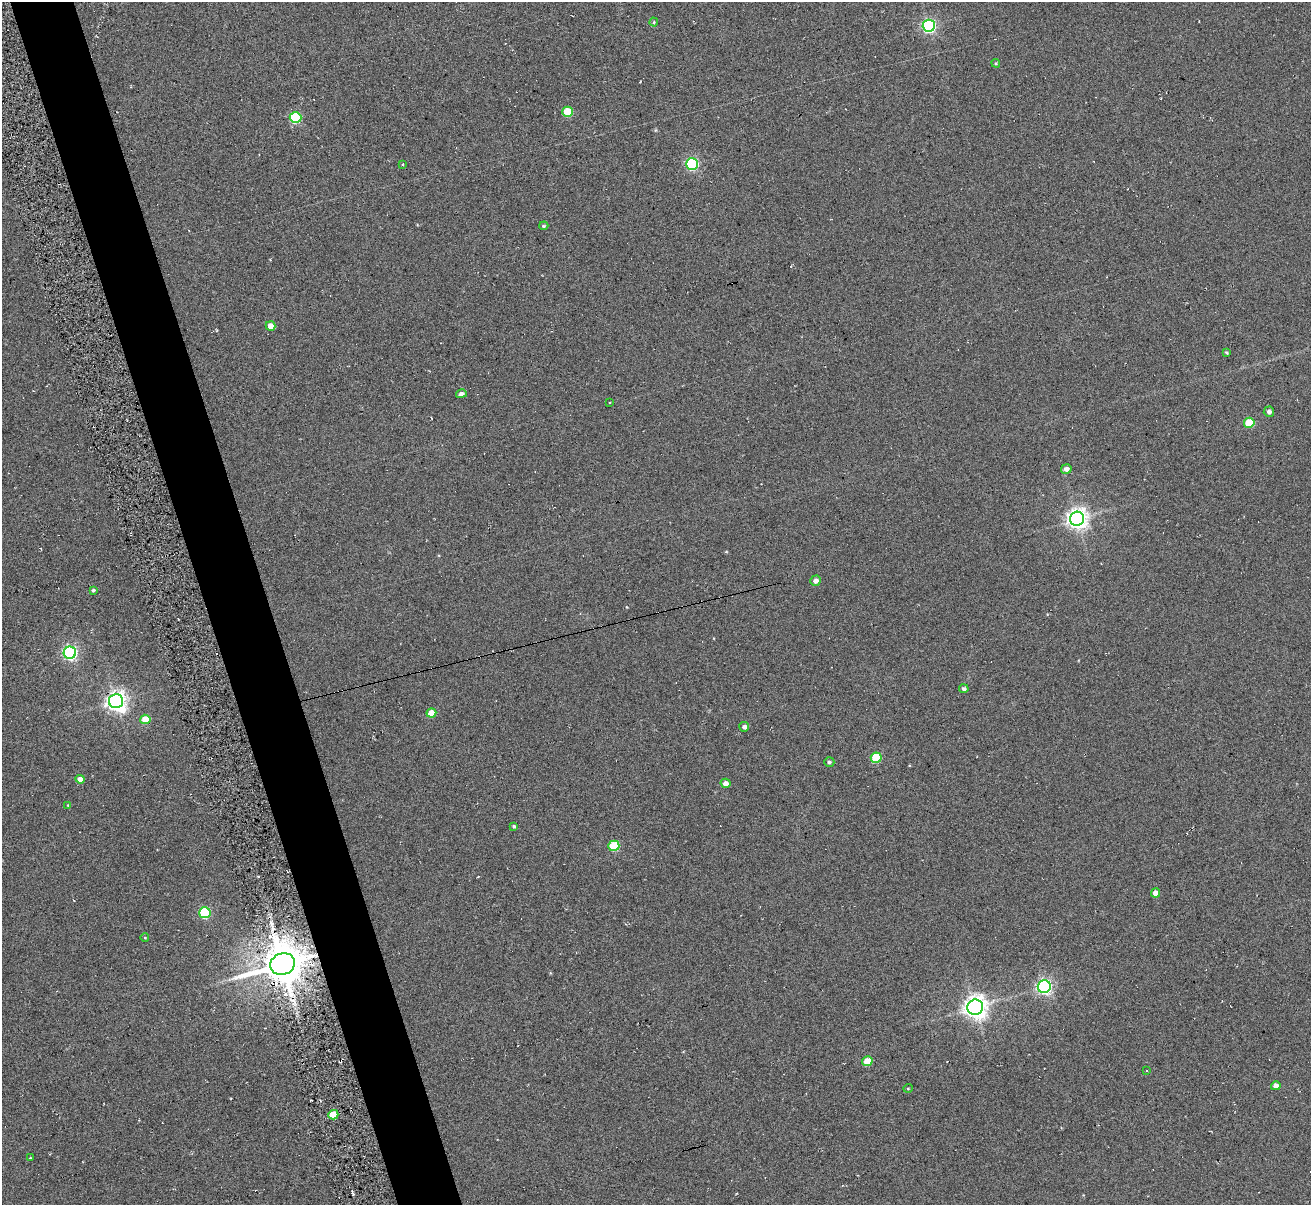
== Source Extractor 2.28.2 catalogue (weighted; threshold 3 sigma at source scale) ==
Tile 11 of 4 x 4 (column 3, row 3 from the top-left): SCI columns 2676-3984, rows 1361-2563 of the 5294 x 5235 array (HDU 1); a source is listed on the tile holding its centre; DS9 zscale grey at full resolution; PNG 1313 x 1207 px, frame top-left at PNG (2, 2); each listed source drawn as its Kron ellipse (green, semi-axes under 4 px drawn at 4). Shown black and unused: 5% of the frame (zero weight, under 3 of 6 exposures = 3% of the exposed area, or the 3 px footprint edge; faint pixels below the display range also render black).
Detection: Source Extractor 2.28.2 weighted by HDU 2 'WHT'; one run over the whole footprint, this tile lists its part. Background 0.105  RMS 0.051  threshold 0.207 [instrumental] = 3 sigma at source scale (4.09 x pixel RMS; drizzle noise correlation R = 1.36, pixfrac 0.8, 0.05/0.05 arcsec/px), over >= 5 px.
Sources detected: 63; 20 cosmic-ray / hot-pixel residue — neither listed nor drawn; the other 43 listed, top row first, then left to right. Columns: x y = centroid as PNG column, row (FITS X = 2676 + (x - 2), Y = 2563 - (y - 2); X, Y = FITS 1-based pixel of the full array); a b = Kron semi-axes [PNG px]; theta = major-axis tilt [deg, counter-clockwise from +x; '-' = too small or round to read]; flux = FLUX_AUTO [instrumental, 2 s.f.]
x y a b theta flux
654 22 4 4 - 4
929 26 6 6 - 960
996 63 4 4 - 5.6
568 112 5 5 - 180
295 118 6 5 - 380
692 164 6 5 - 620
403 165 3 2 - 5.2
544 226 4 3 - 5.2
270 326 5 4 - 47
1227 352 3 3 - 5.7
461 394 5 4 - 22
609 403 2 2 - 3.2
1269 412 5 5 - 16
1249 423 5 5 - 160
1066 469 5 5 - 26
1077 519 7 7 - 2900
816 581 5 5 - 23
93 590 4 3 - 6.6
70 653 6 6 - 1100
964 689 5 4 - 13
116 701 7 7 - 2600
431 713 5 4 - 67
145 719 5 4 - 84
744 727 5 5 - 15
876 758 5 5 - 220
829 762 5 4 - 11
80 779 4 4 - 34
726 783 5 4 - 25
68 805 3 2 - 3.6
514 826 4 3 - 9.3
614 846 5 5 - 220
1156 893 4 4 - 39
205 913 5 5 - 350
145 938 4 3 - 3.3
283 964 12 10 19 16000
1044 987 6 6 - 1200
975 1007 8 7 - 3600
867 1061 5 5 - 110
1147 1070 2 2 - 4.4
1276 1086 5 4 - 28
908 1088 5 3 - 3.7
333 1115 5 4 - 110
30 1158 3 2 - 3.1
Overlapping masked pixels (flux is a lower limit): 1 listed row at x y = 283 964